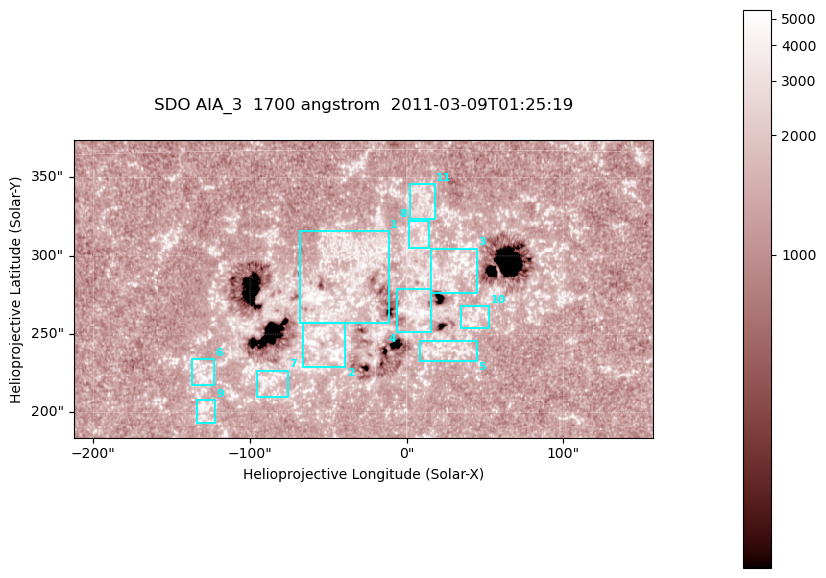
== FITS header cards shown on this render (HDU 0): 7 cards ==
TELESCOP= 'SDO     '           /
INSTRUME= 'AIA_3   '           /
WAVELNTH=                 1700 /
WAVEUNIT= 'angstrom'           /
DATE-OBS= '2011-03-09T01:25:19.711' /
CTYPE1  = 'HPLN-TAN'           /
CTYPE2  = 'HPLT-TAN'           /

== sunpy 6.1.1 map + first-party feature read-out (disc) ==
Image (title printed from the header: SDO AIA_3  1700 angstrom  2011-03-09T01:25:19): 603 x 310 px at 0.613 arcsec/px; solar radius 967 arcsec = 1577 px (partial field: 2.4% of the solar disc is inside the frame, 100% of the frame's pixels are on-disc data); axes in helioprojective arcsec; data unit not stated in the header (colour bar unlabelled)
Pointing: header CRPIX1/2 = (2053.97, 2042.58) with CRVAL1/2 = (0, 0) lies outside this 603 x 310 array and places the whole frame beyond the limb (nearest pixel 1.43 R_sun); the SolarSoft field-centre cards XCEN/YCEN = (-27.78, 278.8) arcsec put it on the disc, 1776 arcsec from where CRPIX/CRVAL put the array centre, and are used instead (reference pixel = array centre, CRVAL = XCEN/YCEN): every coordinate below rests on XCEN/YCEN
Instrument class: DISC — disc imager (sunpy class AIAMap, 1700 A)
Bright regions (active regions / flare kernels): reference = the on-disc median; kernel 5 px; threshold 5 sigma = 1588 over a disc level ~1302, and >= 1.15x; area >= 186 px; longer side >= 4 px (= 2.5 arcsec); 11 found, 11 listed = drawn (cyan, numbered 1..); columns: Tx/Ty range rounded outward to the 2 arcsec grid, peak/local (2 s.f.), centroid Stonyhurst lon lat
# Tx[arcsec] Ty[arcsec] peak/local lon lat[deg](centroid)
1 -68..-10 256..316 3.8 -2 +10
2 -66..-38 228..258 4.1 -3 +7
3 14..46 276..306 3.8 +2 +10
4 -6..16 250..280 4.3 +0 +9
5 8..46 232..246 3.1 +1 +7
6 -138..-122 216..234 3.4 -8 +6
7 -96..-76 210..228 3.2 -5 +6
8 0..14 304..324 3.2 +1 +12
9 -134..-122 192..208 3.8 -8 +5
10 34..54 254..268 3.4 +3 +8
11 2..18 322..346 2.8 +1 +13